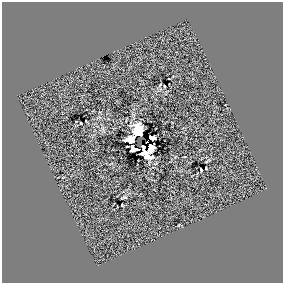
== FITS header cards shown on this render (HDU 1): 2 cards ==
NAXIS1  =                  281 /
NAXIS2  =                  281 /

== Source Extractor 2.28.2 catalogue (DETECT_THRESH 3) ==
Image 281 x 281 px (HDU 1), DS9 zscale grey, 1 PNG px = 1 image px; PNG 285 x 285 px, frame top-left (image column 1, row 281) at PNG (2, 2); no overlay
Background 0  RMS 33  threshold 99.2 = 3 sigma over >= 5 px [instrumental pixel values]
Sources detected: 13; all 13 listed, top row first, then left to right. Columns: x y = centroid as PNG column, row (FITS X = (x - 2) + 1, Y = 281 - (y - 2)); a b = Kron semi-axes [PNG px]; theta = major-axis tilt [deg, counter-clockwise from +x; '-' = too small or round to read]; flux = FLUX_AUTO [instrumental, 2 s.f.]
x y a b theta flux
160 85 4 2 - 1600
164 86 3 2 - 1800
81 123 3 2 - 1700
138 131 12 9 -80 16000
152 138 6 4 -10 4800
131 140 8 7 - 24000
143 147 5 4 - 4900
151 147 16 6 85 16000
134 149 7 5 -23 10000
145 153 7 6 - 13000
201 169 3 2 - 2200
124 197 5 2 - 2900
122 205 3 3 - 1700